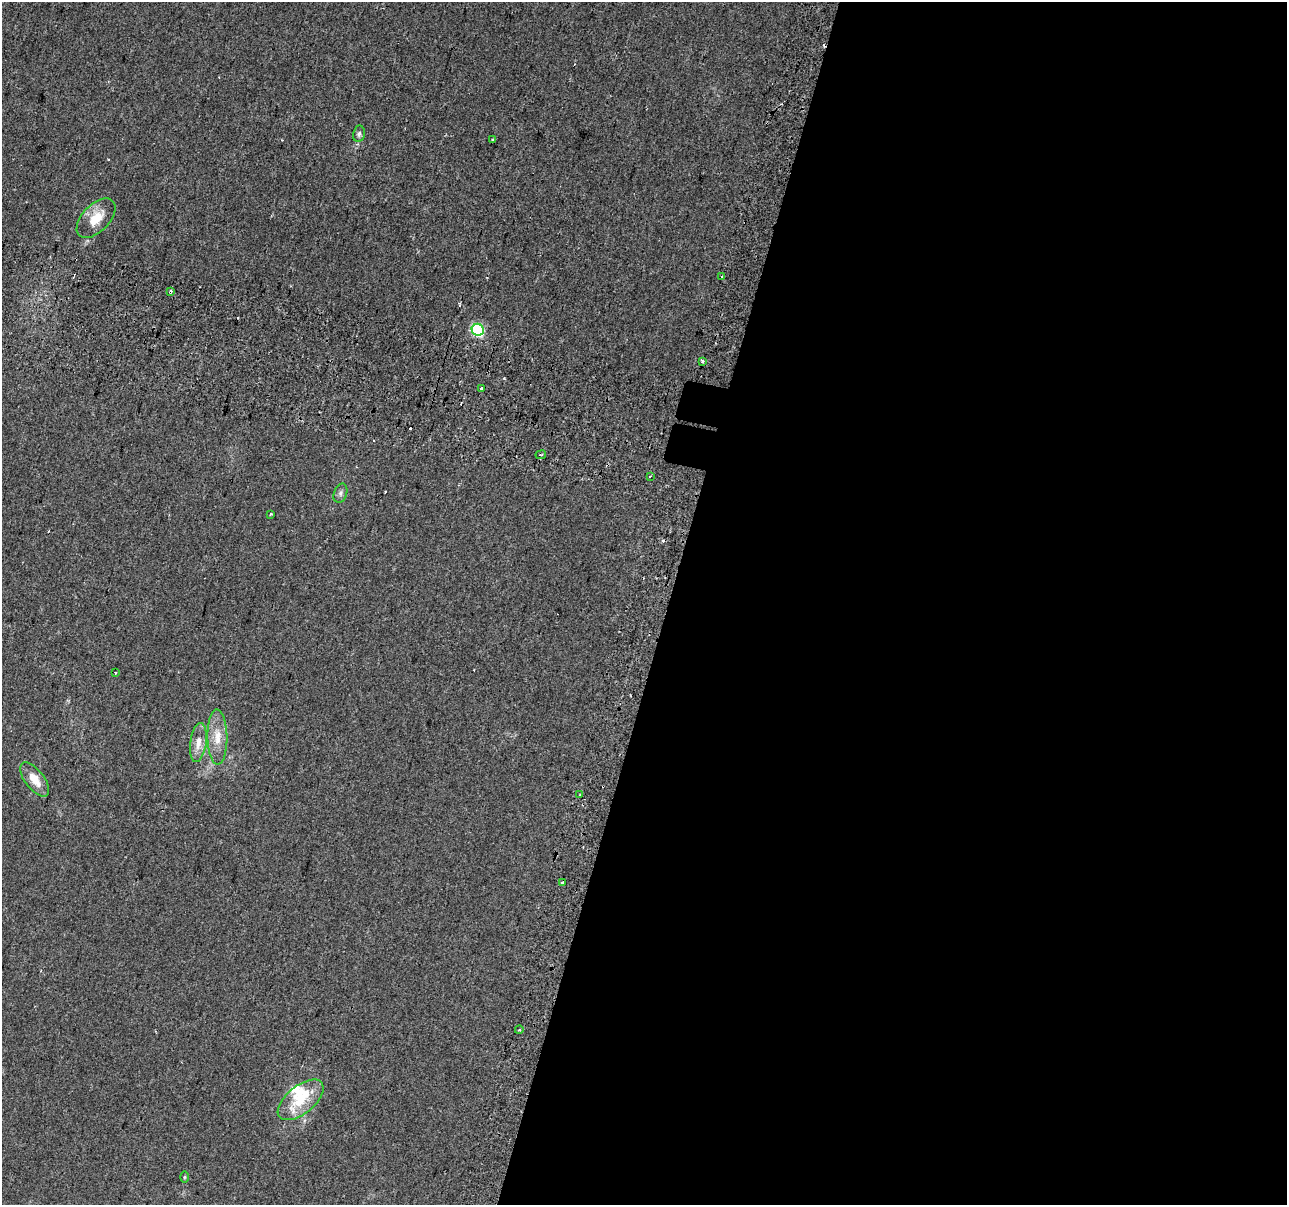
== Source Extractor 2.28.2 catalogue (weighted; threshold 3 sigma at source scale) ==
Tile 12 of 4 x 4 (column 4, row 3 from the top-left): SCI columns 3917-5201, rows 1547-2749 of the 5252 x 5438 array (HDU 1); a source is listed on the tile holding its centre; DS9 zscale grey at full resolution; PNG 1289 x 1207 px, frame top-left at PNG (2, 2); each listed source drawn as its Kron ellipse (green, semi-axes under 4 px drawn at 4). Shown black and unused: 48% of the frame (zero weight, under 2 of 3 exposures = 4% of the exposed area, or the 3 px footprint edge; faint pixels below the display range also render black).
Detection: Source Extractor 2.28.2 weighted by HDU 2 'WHT'; one run over the whole footprint, this tile lists its part. Background 0.0402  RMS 0.0053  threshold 0.024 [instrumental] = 3 sigma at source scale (4.5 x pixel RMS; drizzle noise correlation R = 1.50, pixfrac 1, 0.0396/0.0396 arcsec/px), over >= 5 px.
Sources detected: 32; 8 cosmic-ray / hot-pixel residue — neither listed nor drawn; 3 inside a brighter listed object's ellipse — not listed separately; the other 21 listed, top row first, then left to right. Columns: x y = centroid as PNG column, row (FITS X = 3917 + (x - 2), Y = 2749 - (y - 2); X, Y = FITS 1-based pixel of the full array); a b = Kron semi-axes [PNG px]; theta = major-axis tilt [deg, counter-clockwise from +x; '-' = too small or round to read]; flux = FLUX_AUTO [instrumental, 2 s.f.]
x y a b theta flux
359 134 8 5 78 1.4
492 140 4 2 - 0.48
96 218 24 13 46 11
722 276 2 2 - 0.44
170 292 4 3 - 0.93
478 330 6 6 - 59
702 361 3 3 - 2.5
481 388 3 3 - 5.5
541 455 5 3 - 0.63
650 476 3 2 - 0.63
340 493 10 6 70 1.8
271 514 3 3 - 1.2
115 673 3 2 - 0.8
217 737 28 10 -89 8.9
198 742 20 8 82 5.8
35 780 20 9 -52 7.8
580 794 4 2 - 0.43
562 882 3 3 - 0.88
519 1030 4 3 - 0.48
301 1100 27 14 39 16
184 1177 6 4 89 0.68
Overlapping masked pixels (flux is a lower limit): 1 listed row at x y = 170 292